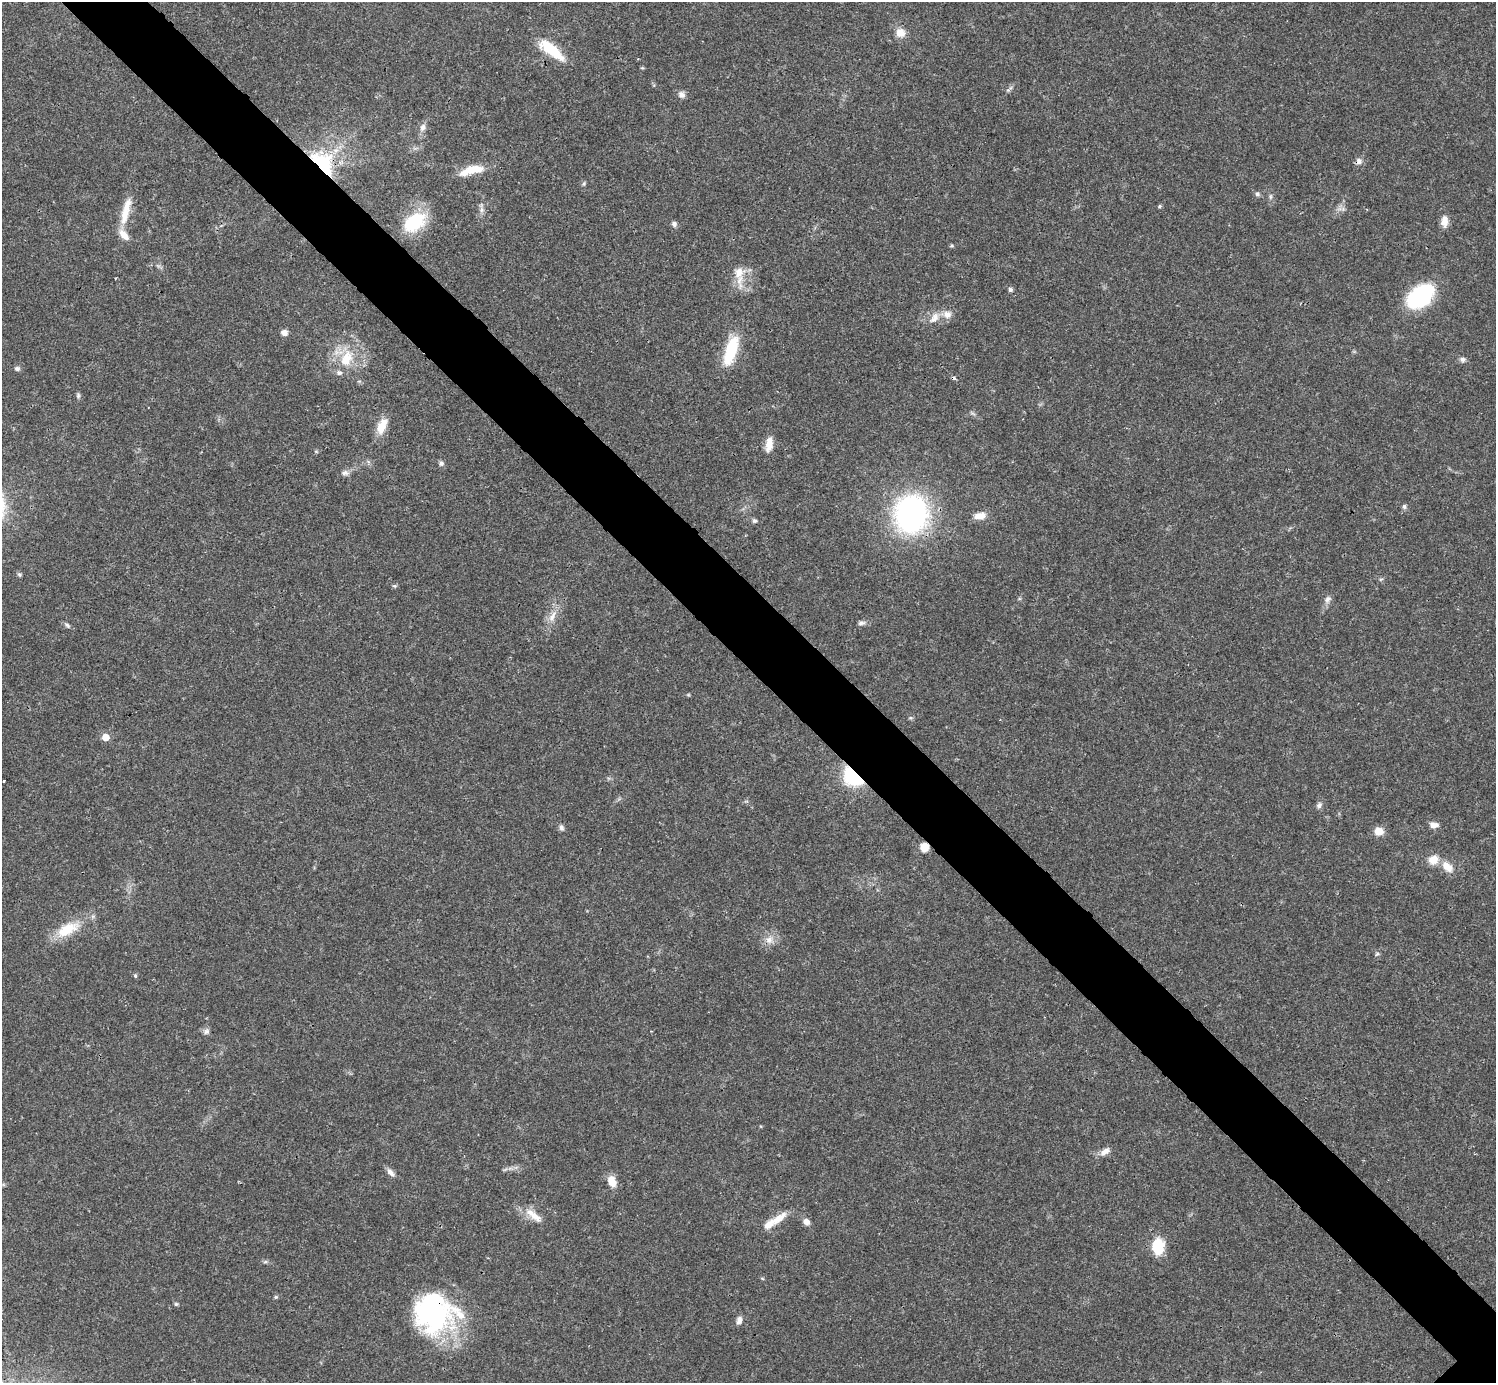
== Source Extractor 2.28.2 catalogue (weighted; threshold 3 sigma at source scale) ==
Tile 11 of 4 x 4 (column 3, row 3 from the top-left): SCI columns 2989-4482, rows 1540-2920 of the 5984 x 5984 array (HDU 1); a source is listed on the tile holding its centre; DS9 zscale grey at full resolution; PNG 1498 x 1385 px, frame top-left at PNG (2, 2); no overlay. Shown black and unused: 6% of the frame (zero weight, under 3 of 4 exposures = <1% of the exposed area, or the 3 px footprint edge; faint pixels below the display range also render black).
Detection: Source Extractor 2.28.2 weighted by HDU 2 'WHT'; one run over the whole footprint, this tile lists its part. Background 0.021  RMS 0.0022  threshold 0.00997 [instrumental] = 3 sigma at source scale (4.5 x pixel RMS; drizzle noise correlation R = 1.50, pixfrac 1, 0.05/0.05 arcsec/px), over >= 5 px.
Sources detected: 73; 1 cosmic-ray / hot-pixel residue — not listed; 3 inside a brighter listed object's ellipse — not listed separately; the other 69 listed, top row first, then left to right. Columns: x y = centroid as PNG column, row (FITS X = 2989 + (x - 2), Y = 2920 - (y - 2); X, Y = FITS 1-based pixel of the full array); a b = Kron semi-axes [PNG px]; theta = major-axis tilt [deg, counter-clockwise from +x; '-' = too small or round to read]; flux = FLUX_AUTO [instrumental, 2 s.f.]
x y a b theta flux
900 33 12 11 - 2.3
551 50 35 11 -38 7.4
638 59 3 2 - 0.18
681 95 9 7 -39 1.1
423 127 10 7 76 1
1359 161 9 9 - 0.95
322 163 33 20 -45 16
471 170 32 9 15 4.6
584 184 6 4 89 0.33
1257 194 6 6 - 0.52
1159 206 5 4 - 0.32
481 210 9 4 -83 0.74
126 211 41 10 76 4.6
1444 221 14 8 86 1.8
414 222 28 18 36 11
674 224 7 6 - 0.66
952 246 6 4 -18 0.28
739 273 18 13 75 3.3
1010 290 5 5 - 0.53
1420 296 31 19 41 18
947 314 12 11 - 1.8
934 318 18 10 52 2.3
284 332 7 6 - 1.1
731 350 36 12 71 9.4
347 358 25 16 68 6.5
1462 359 7 7 - 0.66
17 369 7 6 - 0.53
78 395 8 5 -77 0.45
382 426 21 10 67 3.3
769 444 18 9 81 2.4
441 463 7 7 - 0.57
345 473 10 7 4 0.88
1404 506 7 5 90 0.47
911 514 31 27 83 57
980 516 14 8 11 2.2
754 521 6 6 - 0.47
19 575 6 5 - 0.38
394 586 6 5 - 0.33
1328 599 11 7 45 0.95
552 616 19 7 60 2.1
861 623 11 5 12 0.68
67 625 10 4 -33 0.52
105 737 7 6 - 2.2
853 777 16 11 -42 18
4 780 3 3 - 0.83
1319 805 8 7 - 0.71
1434 825 11 7 -2 1.3
561 828 9 6 -69 0.63
1379 831 10 9 - 2.3
925 847 9 9 - 2.2
1433 860 12 11 - 2.6
1447 867 17 11 -46 2.6
67 929 34 15 27 6.6
769 940 10 9 - 1.6
1377 954 7 4 37 0.31
135 976 6 4 -70 0.3
206 1031 9 7 61 0.7
1105 1151 14 8 33 1.5
390 1172 12 6 -49 1.2
612 1181 13 9 -68 2.7
533 1215 30 9 -39 3.1
778 1219 26 9 38 3.2
806 1222 8 6 -55 1.3
1158 1247 19 14 87 5.9
265 1262 6 4 18 0.35
276 1297 5 4 - 0.3
176 1304 5 5 - 0.32
434 1313 46 42 -11 40
739 1320 10 7 75 1
Overlapping masked pixels (flux is a lower limit): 4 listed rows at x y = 322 163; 853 777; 925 847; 434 1313